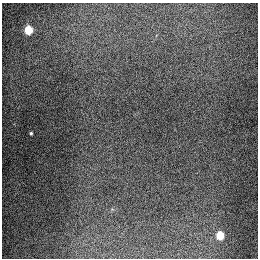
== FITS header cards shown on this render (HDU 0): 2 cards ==
NAXIS1  =                  256
NAXIS2  =                  256

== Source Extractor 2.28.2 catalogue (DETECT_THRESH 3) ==
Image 256 x 256 px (HDU 0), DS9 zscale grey, 1 PNG px = 1 image px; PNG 260 x 260 px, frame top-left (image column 1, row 256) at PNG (2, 3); no overlay
Background 1320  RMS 27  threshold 82.1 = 3 sigma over >= 5 px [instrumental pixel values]
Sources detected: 3; all 3 listed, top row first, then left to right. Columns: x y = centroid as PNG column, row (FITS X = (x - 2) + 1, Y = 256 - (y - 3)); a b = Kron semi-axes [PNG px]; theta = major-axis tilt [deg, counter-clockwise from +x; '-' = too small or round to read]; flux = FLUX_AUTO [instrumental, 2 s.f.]
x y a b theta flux
28 30 5 5 - 91000
31 133 3 3 - 2400
220 235 5 5 - 67000